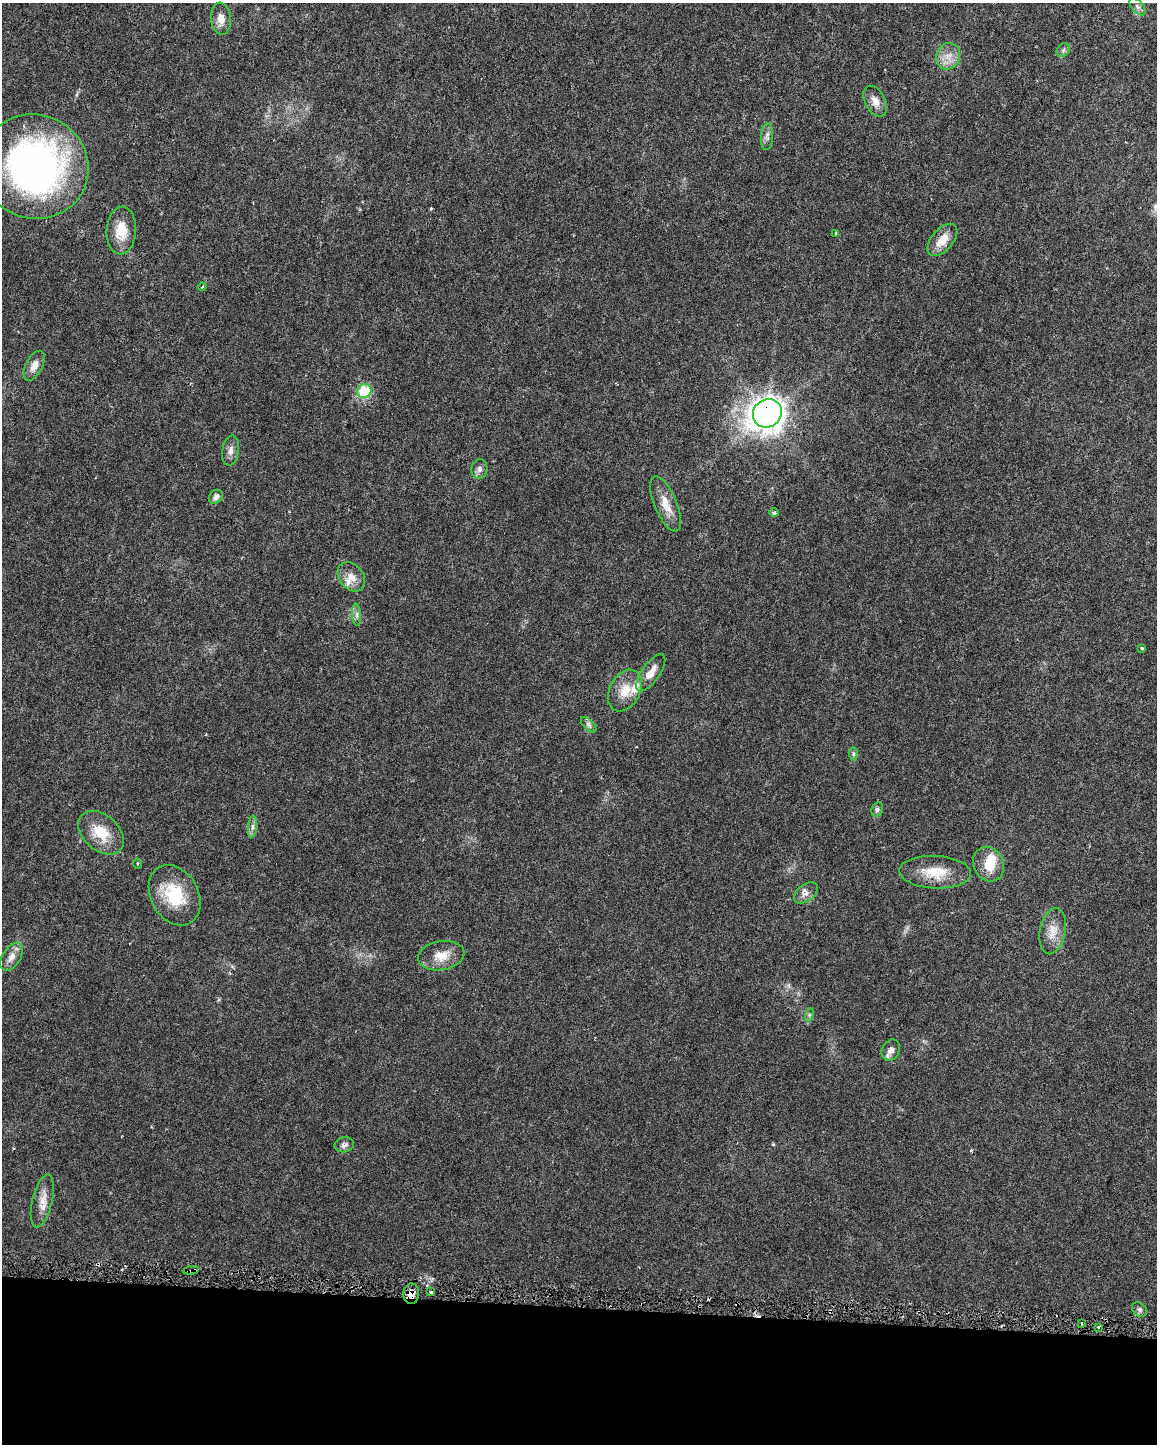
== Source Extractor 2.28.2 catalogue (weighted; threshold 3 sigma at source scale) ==
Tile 10 of 4 x 3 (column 2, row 3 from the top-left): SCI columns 1156-2310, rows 237-1678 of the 4627 x 4854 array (HDU 1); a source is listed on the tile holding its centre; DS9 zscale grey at full resolution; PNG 1159 x 1446 px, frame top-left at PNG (2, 3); each listed source drawn as its Kron ellipse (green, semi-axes under 4 px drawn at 4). Shown black and unused: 10% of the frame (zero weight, under 3 of 6 exposures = <1% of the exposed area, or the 3 px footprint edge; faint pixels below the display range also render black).
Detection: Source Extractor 2.28.2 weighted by HDU 2 'WHT'; one run over the whole footprint, this tile lists its part. Background 0.0283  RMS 0.002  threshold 0.00822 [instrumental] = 3 sigma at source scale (4.09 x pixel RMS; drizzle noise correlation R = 1.36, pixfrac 0.8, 0.0396/0.0396 arcsec/px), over >= 5 px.
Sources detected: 50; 1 inside a brighter object's white glare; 1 cosmic-ray / hot-pixel residue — neither listed nor drawn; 1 inside a brighter listed object's ellipse — not listed separately; the other 47 listed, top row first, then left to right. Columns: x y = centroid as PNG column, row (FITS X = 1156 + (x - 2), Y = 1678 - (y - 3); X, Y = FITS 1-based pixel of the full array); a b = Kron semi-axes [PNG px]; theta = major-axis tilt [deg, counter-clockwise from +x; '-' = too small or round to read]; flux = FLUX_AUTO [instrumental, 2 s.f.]
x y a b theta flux
1137 7 10 5 -49 0.49
221 19 16 10 -84 1.8
1063 50 7 6 - 0.42
948 56 14 11 63 2.1
875 101 17 10 -63 1.7
767 137 14 6 85 0.79
34 167 54 52 -24 66
121 230 24 14 87 4.2
836 233 4 2 - 0.13
942 240 19 10 49 3
202 287 4 3 - 0.18
34 366 16 8 61 1.6
364 391 7 7 - 7.8
767 413 15 13 37 180
230 451 15 8 80 1.1
479 469 10 8 78 0.76
216 497 8 6 43 0.73
666 504 29 11 -67 3
774 513 5 4 - 0.53
351 577 16 12 -51 2.3
357 615 11 4 -86 0.63
1142 649 3 3 - 0.27
651 673 22 9 55 2.5
625 691 22 15 62 3.5
589 725 10 5 -45 0.53
853 754 7 4 -89 0.36
877 810 7 5 67 0.54
252 827 11 4 86 0.65
101 833 26 17 -41 5.2
137 864 5 2 - 0.19
989 864 18 15 -63 3.9
935 872 36 16 -3 5
806 893 13 8 38 1.2
175 895 32 23 -61 8.8
1053 931 23 13 79 2.7
441 956 23 14 9 3.1
11 957 15 9 58 1.6
809 1015 7 4 72 0.37
891 1050 11 8 61 1.1
344 1145 10 7 12 0.72
42 1201 27 10 77 2.4
191 1270 7 4 7 0.41
431 1292 3 3 - 0.28
411 1294 10 7 87 1.3
1139 1310 8 6 -45 0.57
1082 1324 3 2 - 0.26
1098 1327 4 3 - 0.26
Overlapping masked pixels (flux is a lower limit): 3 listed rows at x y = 767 413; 191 1270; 411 1294